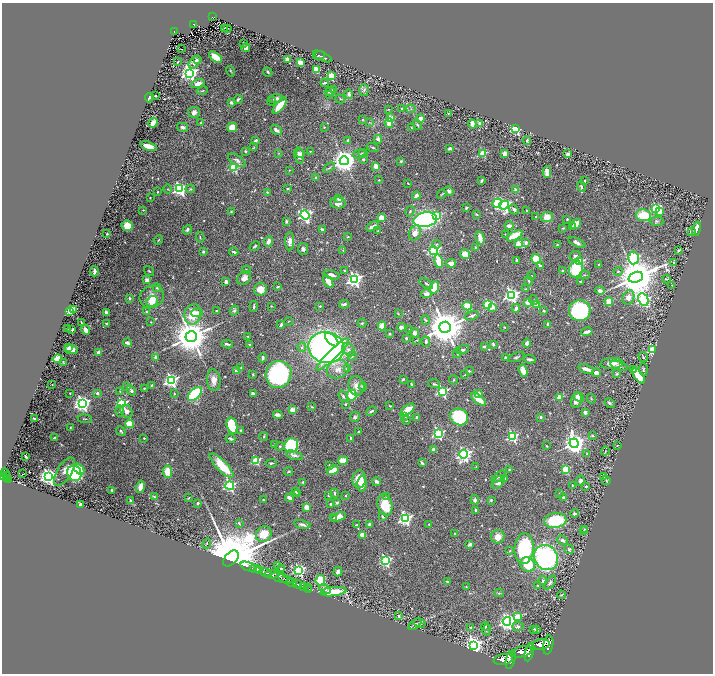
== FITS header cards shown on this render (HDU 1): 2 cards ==
NAXIS1  =                 1422
NAXIS2  =                 1343

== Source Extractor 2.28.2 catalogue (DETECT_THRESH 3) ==
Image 1422 x 1343 px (HDU 1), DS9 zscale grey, zoomed out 1/2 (1 PNG px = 2 x 2 image px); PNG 715 x 676 px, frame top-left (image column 2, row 1342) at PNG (2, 3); each listed source drawn as its Kron ellipse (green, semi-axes under 4 px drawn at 4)
Background 1.4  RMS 0.029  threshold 0.0858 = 3 sigma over >= 5 px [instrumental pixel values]
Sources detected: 670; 29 cannot appear on this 1/2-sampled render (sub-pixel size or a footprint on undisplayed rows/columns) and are neither listed nor drawn; of the other 641, the 500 brightest by FLUX_AUTO listed and drawn (141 fainter detections omitted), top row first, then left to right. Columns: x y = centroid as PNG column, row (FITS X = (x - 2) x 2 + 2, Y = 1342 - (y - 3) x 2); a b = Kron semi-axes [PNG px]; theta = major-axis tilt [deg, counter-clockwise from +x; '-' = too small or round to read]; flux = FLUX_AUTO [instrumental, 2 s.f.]
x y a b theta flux
212 17 3 2 - 110
194 24 4 3 - 120
224 28 3 1 - 3.8
227 28 3 2 - 3.9
175 32 4 3 - 140
243 43 3 2 - 7.5
246 48 4 3 - 30
181 49 2 1 - 17
319 55 6 2 22 5.3
322 56 10 2 -26 9.2
215 57 7 4 -37 81
197 59 4 3 - 6.7
287 59 3 3 - 49
178 62 3 2 - 5.7
195 62 7 5 50 30
300 63 4 3 - 56
316 70 4 3 - 110
230 71 5 2 - 5.3
268 72 5 3 - 9.8
189 73 4 4 - 2400
331 76 3 3 - 280
198 83 6 3 15 49
325 83 4 2 - 9.9
333 90 4 3 - 7.1
364 90 6 4 86 16
202 91 6 2 13 5.7
330 91 5 3 - 9.7
330 94 3 2 - 8.9
349 94 4 4 - 21
155 96 2 2 - 7.8
149 98 5 2 - 16
276 98 7 4 3 24
238 99 4 3 - 11
340 99 5 3 - 6.4
272 101 4 2 - 5
231 103 3 3 - 17
280 106 10 3 52 140
388 109 4 2 - 4
402 109 2 2 - 15
411 109 4 3 - 8.2
194 112 6 5 - 23
448 113 4 3 - 6.2
391 118 3 2 - 68
420 118 4 4 - 33
362 120 3 3 - 4.1
369 122 4 3 - 4.8
153 123 5 3 - 37
200 123 4 3 - 5.3
389 123 5 4 - 43
480 123 2 2 - 80
472 124 4 3 - 46
417 125 6 2 -57 6.3
183 127 6 3 -15 18
232 127 5 4 - 58
324 127 3 3 - 3.7
411 128 3 2 - 4.7
516 129 3 3 - 650
276 130 6 3 -35 27
378 139 4 3 - 19
256 140 4 3 - 14
348 140 3 2 - 8.3
527 141 4 3 - 7.5
148 146 8 3 -19 88
254 147 4 3 - 5.4
373 147 6 2 -19 7
450 148 3 3 - 17
245 151 3 3 - 7.9
310 151 3 2 - 4.1
279 153 3 3 - 3.8
300 153 4 3 - 16
363 153 4 3 - 5.3
483 153 3 3 - 210
359 154 7 3 15 8.4
505 154 4 3 - 31
568 154 2 2 - 81
299 155 8 5 -81 35
237 160 10 5 -32 19
363 160 3 3 - 9.3
344 161 4 4 - 6200
401 161 3 3 - 6.2
376 166 2 2 - 120
234 167 3 3 - 460
329 168 7 2 36 7.4
289 170 4 2 - 3.6
547 172 6 4 -89 36
316 178 2 2 - 27
379 180 3 3 - 3.9
482 180 4 2 - 9.3
584 181 3 2 - 10
408 183 2 2 - 4.7
581 187 5 3 - 9.9
168 189 4 2 - 3.9
180 189 4 4 - 1500
190 189 5 3 - 7.5
287 189 3 3 - 5.6
516 190 2 2 - 110
449 191 5 3 - 26
158 192 3 3 - 4.3
267 192 4 3 - 5.7
442 194 5 3 - 5.2
416 195 4 3 - 25
150 198 2 2 - 4.1
339 199 2 2 - 83
338 203 8 5 -1 31
497 203 5 4 - 180
504 205 5 4 - 1200
466 208 2 2 - 9.1
656 208 3 3 - 520
514 209 5 3 - 17
143 210 2 2 - 4.3
410 211 5 3 - 7.6
527 211 2 2 - 7.5
660 211 4 4 - 46
231 212 3 3 - 4.4
476 214 4 2 - 5.5
305 215 5 4 - 1100
643 215 7 6 - 150
436 216 3 3 - 310
536 217 2 2 - 5.5
547 217 6 5 - 65
381 218 3 3 - 150
567 219 3 3 - 7.4
425 220 12 7 10 1400
286 221 3 3 - 12
657 221 7 4 1 9.7
576 224 6 4 53 44
127 226 5 5 - 79
373 226 7 3 32 29
509 226 5 3 - 29
573 227 3 3 - 5.7
563 228 4 3 - 6.3
322 229 4 3 - 9.5
696 229 7 3 75 65
187 230 5 4 - 14
378 231 3 2 - 4.6
691 232 4 3 - 17
415 233 8 6 66 47
107 234 2 2 - 5.2
505 234 2 2 - 4.8
515 236 8 3 27 180
200 237 5 2 - 4.9
348 237 3 2 - 6.4
480 238 7 3 -77 69
158 240 5 2 - 5.1
268 241 5 4 - 35
290 241 9 4 -89 32
526 243 4 3 - 18
577 243 9 4 -25 20
436 244 4 3 - 8.4
519 244 3 3 - 160
557 244 3 3 - 4.6
255 246 5 3 - 8
476 248 4 3 - 9.3
303 249 6 5 - 16
343 250 3 3 - 4.3
434 250 4 3 - 960
679 251 2 2 - 5.8
203 252 3 3 - 7.3
234 252 4 2 - 12
465 254 5 4 - 55
575 256 5 4 - 13
634 258 6 5 - 830
536 259 5 4 - 160
516 260 2 2 - 7.2
439 261 7 4 -76 110
580 261 3 3 - 330
673 262 4 3 - 11
451 263 5 3 - 55
598 264 2 2 - 9.5
540 266 4 3 - 14
576 269 8 7 - 250
246 270 4 3 - 6.3
94 271 5 2 - 21
149 271 5 3 - 6
344 271 3 3 - 6.6
563 271 2 2 - 26
618 271 5 3 - 6.3
331 275 8 3 -16 24
585 275 5 3 - 5.3
531 276 3 3 - 4.7
636 277 7 5 20 24000
244 278 8 6 39 36
354 279 4 4 - 1900
666 279 4 3 - 5.7
147 280 2 2 - 99
328 281 7 3 -60 44
529 281 4 3 - 8.1
580 281 3 3 - 6
226 282 4 3 - 23
426 284 7 3 -33 11
672 285 3 2 - 4.2
278 287 4 2 - 6.2
434 287 6 4 72 110
157 288 4 3 - 7.1
260 289 6 6 - 59
525 289 4 3 - 7.6
600 291 4 4 - 27
427 294 5 4 - 33
511 295 4 4 - 1600
152 297 12 11 - 76
628 297 7 5 65 41
129 298 2 2 - 15
534 300 5 3 - 6.7
643 300 6 5 - 1400
152 301 6 5 - 65
609 301 4 4 - 56
527 303 2 2 - 92
344 304 5 2 - 15
488 304 3 3 - 370
536 304 3 2 - 150
254 306 5 2 - 8.3
271 306 3 3 - 4.4
320 306 2 2 - 10
467 306 4 4 - 120
493 307 3 2 - 64
516 308 4 3 - 19
73 310 4 3 - 31
234 310 5 4 - 12
70 311 2 2 - 160
217 311 3 2 - 7.3
544 311 3 2 - 8.7
580 311 11 10 - 560
146 312 3 3 - 6.6
106 313 4 2 - 20
197 313 5 4 - 31
193 314 10 8 78 130
398 314 3 2 - 3.8
472 316 7 4 18 13
426 320 5 3 - 6.9
289 321 4 2 - 3.8
81 322 4 2 - 4.5
151 322 2 2 - 4.2
362 323 4 3 - 6.6
106 324 3 2 - 6.3
548 324 4 3 - 17
281 325 2 2 - 23
382 326 4 4 - 70
401 327 4 3 - 29
445 327 6 5 - 19000
504 327 3 2 - 4.6
68 328 3 2 - 3.7
72 330 2 2 - 51
86 330 5 3 - 50
409 330 3 2 - 5.1
587 332 6 3 13 18
415 333 5 4 - 24
390 334 3 3 - 9.4
191 336 6 5 - 18000
248 337 3 2 - 4.5
406 338 3 2 - 13
332 340 8 3 -45 120
417 340 4 3 - 4.6
426 342 5 4 - 14
127 343 4 3 - 20
527 343 4 3 - 19
227 344 6 2 -10 14
249 344 2 2 - 21
493 344 4 3 - 7.6
484 346 2 2 - 23
69 347 3 2 - 7.9
302 347 5 4 - 13
326 348 18 15 -13 2700
71 349 7 4 -3 43
348 350 7 5 -49 24
462 350 7 3 14 14
653 350 3 3 - 500
99 352 2 2 - 92
457 353 5 3 - 9
333 354 22 4 44 230
352 356 4 3 - 5.5
155 357 4 3 - 8.7
517 357 8 4 23 11
643 357 5 3 - 6.5
263 358 4 3 - 16
505 358 3 3 - 13
57 359 5 3 - 200
530 359 6 3 -9 13
63 362 3 2 - 5.1
612 363 11 5 4 48
619 366 9 4 -21 16
241 368 3 3 - 4.1
348 368 4 3 - 20
338 369 11 9 19 50
586 369 8 3 -19 38
643 369 6 3 -86 10
634 370 2 2 - 42
236 371 3 2 - 28
469 371 3 3 - 6.5
523 371 6 4 -72 57
596 373 4 3 - 29
253 374 4 3 - 5.7
279 374 13 12 - 900
617 374 3 3 - 8.4
465 375 3 2 - 3.7
639 376 9 3 -53 200
403 379 4 2 - 7.2
171 380 4 4 - 1400
214 380 11 6 -86 52
454 380 4 2 - 4.6
52 384 2 2 - 6.6
411 384 4 2 - 5.4
434 384 6 3 -21 7.1
151 385 3 2 - 6
356 386 10 8 -81 41
127 387 2 2 - 26
363 387 4 3 - 16
144 388 3 2 - 4.6
120 391 3 2 - 3.7
131 391 5 4 - 15
442 391 4 3 - 750
70 393 3 3 - 4.2
97 393 2 2 - 30
253 393 4 3 - 22
478 393 4 4 - 17
174 394 3 3 - 5.6
195 394 8 5 45 500
352 395 5 5 - 210
343 396 6 3 -71 11
560 397 3 2 - 150
579 397 5 4 - 34
478 399 9 3 -39 91
591 399 5 2 - 4.3
576 400 8 5 74 52
82 403 4 4 - 2300
122 403 4 3 - 690
610 403 5 3 - 9.3
345 404 3 3 - 7
390 406 2 2 - 4.3
312 407 4 2 - 5.2
293 410 2 2 - 140
407 410 8 4 38 110
120 411 6 4 -88 12
127 411 7 5 -52 28
371 411 5 3 - 10
585 412 3 3 - 20
278 415 5 3 - 18
405 416 3 2 - 29
355 417 5 5 - 12
417 417 3 3 - 6.9
459 417 9 8 - 390
541 417 2 2 - 20
35 419 4 2 - 8.8
85 419 7 2 -7 5.6
406 420 4 3 - 5.3
129 424 4 3 - 150
232 426 8 5 -72 250
70 427 4 3 - 4.9
241 430 3 3 - 5.7
121 431 5 3 - 6.5
358 432 3 2 - 6.5
438 434 4 3 - 880
264 436 4 3 - 5.8
593 436 2 2 - 11
512 437 3 3 - 650
55 438 2 2 - 46
144 438 2 2 - 5.5
351 438 3 2 - 8.9
231 439 5 3 - 13
574 443 5 4 - 4600
274 445 4 3 - 12
617 445 3 2 - 4.9
280 446 4 4 - 9.7
291 446 7 7 - 480
547 446 3 3 - 4.1
433 449 4 3 - 16
605 451 4 3 - 4.4
464 454 4 4 - 1700
586 454 3 3 - 4.4
294 455 9 4 -19 18
26 457 3 2 - 5.4
256 461 3 3 - 380
343 461 5 4 - 92
271 463 5 3 - 8.5
422 463 3 2 - 14
221 465 16 5 -46 190
329 465 4 3 - 6.2
476 467 2 2 - 4.1
79 469 6 4 -48 68
509 469 3 3 - 6.9
566 469 3 3 - 300
333 470 6 4 29 120
288 471 4 3 - 6.7
64 472 16 7 58 36
167 472 6 4 -81 84
74 473 8 7 - 480
5 474 6 4 -68 970
23 474 2 1 - 81
2 476 3 2 - 580
6 476 2 1 - 83
48 476 4 4 - 2700
499 477 8 3 36 13
603 477 3 3 - 3.6
6 478 2 2 - 170
504 478 3 3 - 6
9 479 3 2 - 250
359 479 9 6 85 90
606 480 5 3 - 5.8
580 481 5 4 - 22
303 482 2 2 - 18
377 482 4 2 - 19
498 482 7 5 45 34
362 484 8 4 87 51
230 486 4 4 - 890
572 486 3 2 - 5
586 486 2 2 - 13
140 487 6 3 75 48
112 490 3 2 - 7.1
295 491 4 3 - 10
334 493 5 3 - 7.3
298 494 4 3 - 5.4
560 494 3 3 - 5.6
346 495 2 2 - 6.2
328 496 4 3 - 4.4
386 496 3 3 - 8.9
154 497 3 2 - 6
189 498 4 2 - 4.5
289 498 4 3 - 33
564 498 3 3 - 27
263 500 2 2 - 3.9
475 500 5 3 - 16
491 500 4 3 - 7
131 501 2 2 - 58
198 503 2 2 - 33
337 503 4 3 - 11
80 504 3 2 - 10
331 504 3 2 - 8.6
385 505 11 7 -76 140
307 507 4 3 - 70
476 510 3 2 - 16
575 514 4 3 - 11
382 516 4 3 - 7.5
338 517 8 4 21 39
334 518 3 2 - 5
405 519 4 4 - 1200
555 520 11 7 8 310
239 523 4 3 - 7.7
302 524 8 3 -13 19
369 524 3 2 - 21
429 524 2 2 - 5.1
356 525 3 2 - 7.1
584 529 4 3 - 3.9
583 531 4 2 - 4.1
454 533 3 2 - 5
264 534 8 7 - 110
362 535 4 3 - 62
498 537 7 6 - 50
563 540 6 3 -32 17
207 543 5 2 - 5.9
470 544 2 2 - 59
524 549 15 9 85 530
569 549 5 3 - 8.7
510 551 3 2 - 3.9
546 557 13 11 -51 1200
231 558 9 6 46 96000
385 561 4 3 - 860
528 564 8 6 -40 200
278 565 2 2 - 22
248 566 8 2 -21 790
281 568 2 2 - 21
255 569 5 2 - 2600
260 570 3 2 - 1200
299 570 4 3 - 850
265 572 6 3 -22 4500
338 572 5 4 - 18
272 574 7 3 3 1900
279 578 8 2 -20 2500
285 579 7 3 -27 1600
320 580 5 4 - 270
447 581 3 2 - 7.2
543 581 4 4 - 13
292 582 5 2 - 2500
550 583 8 4 52 15
298 584 4 2 - 2000
538 585 3 2 - 4.7
304 587 3 1 - 47
466 587 3 3 - 3.7
307 588 2 1 - 41
309 589 2 1 - 38
325 589 6 4 -24 14
333 592 13 4 7 130
499 593 4 3 - 5.2
561 595 4 2 - 4.6
399 616 4 3 - 8.6
517 617 3 3 - 170
507 621 4 4 - 2500
419 623 6 2 -18 5.4
415 624 7 2 38 6
485 626 4 3 - 5.6
518 626 5 5 - 16
470 628 3 3 - 7.2
534 629 3 2 - 6.2
536 629 4 3 - 9.2
487 630 5 4 - 9.5
473 645 4 4 - 2700
541 645 9 5 10 7600
548 645 10 5 79 7500
522 652 10 5 15 9600
529 652 9 4 74 8100
503 659 10 5 11 9700
510 660 9 4 77 8400
At the frame edge (FLAGS 8, measured only in part): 1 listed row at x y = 2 476
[141 fainter detections neither listed nor drawn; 29 sub-pixel or undisplayed-footprint detections neither listed nor drawn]